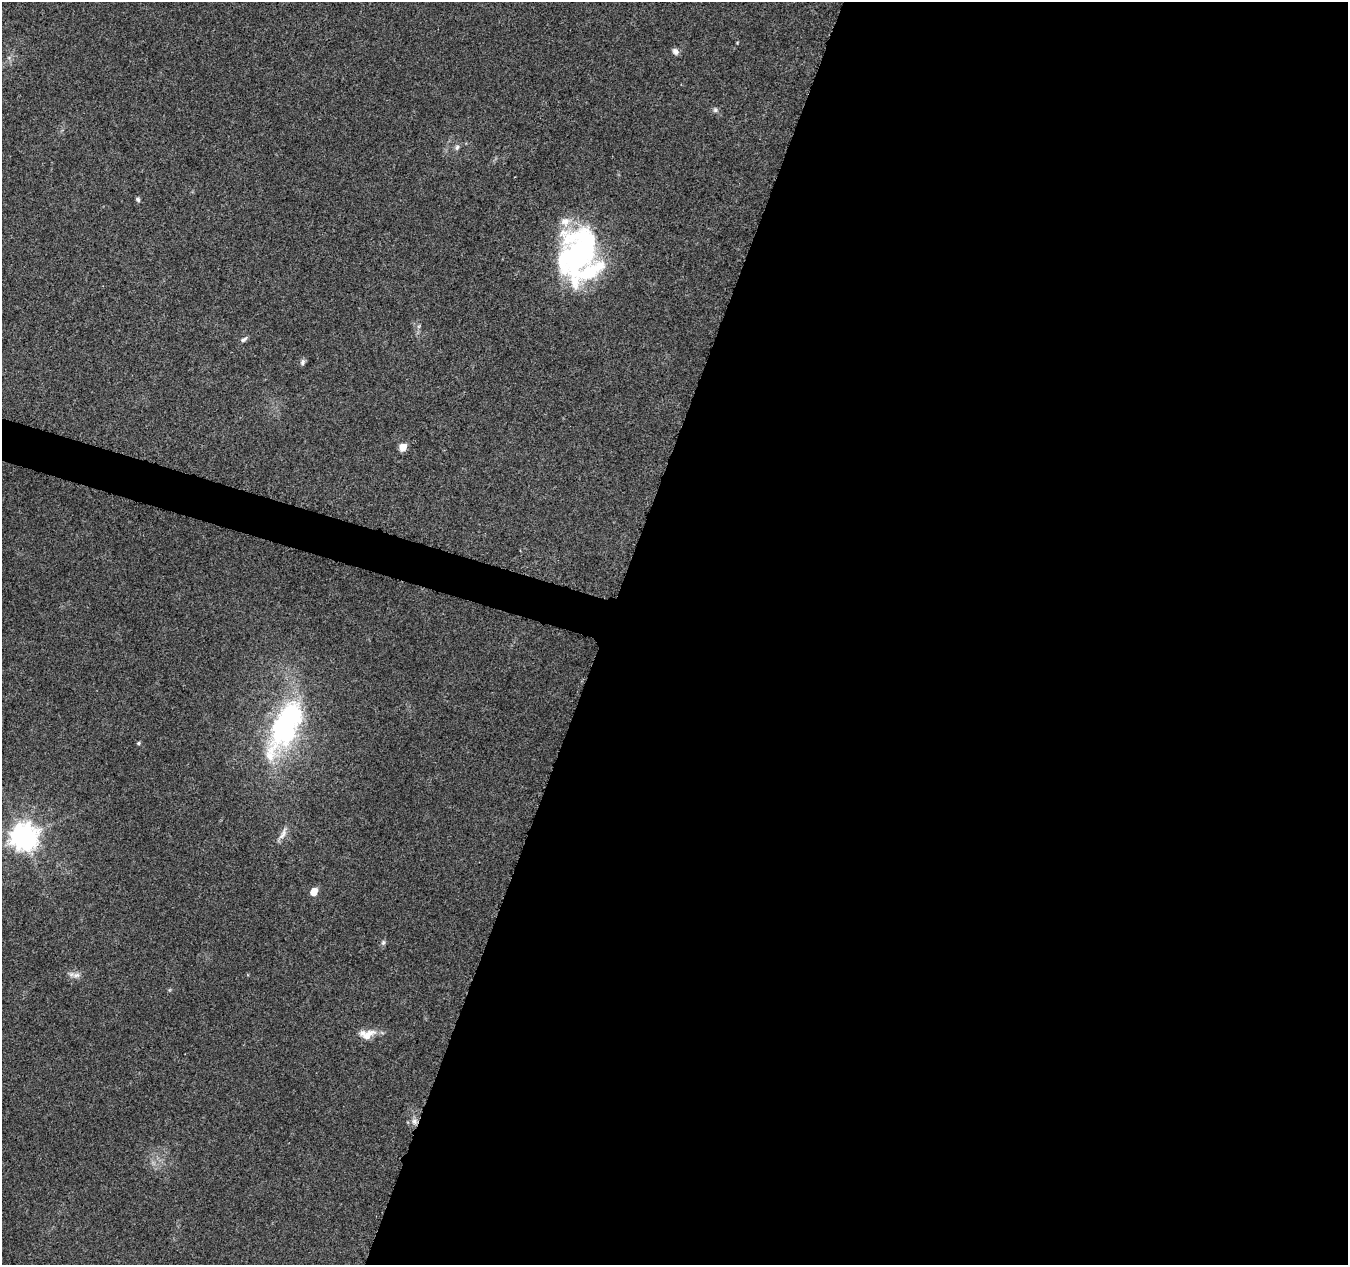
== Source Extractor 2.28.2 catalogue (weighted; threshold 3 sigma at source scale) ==
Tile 12 of 4 x 4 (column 4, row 3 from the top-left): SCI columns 4056-5401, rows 1551-2813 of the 5411 x 5567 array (HDU 1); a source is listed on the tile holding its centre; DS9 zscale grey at full resolution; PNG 1350 x 1267 px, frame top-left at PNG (2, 2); no overlay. Shown black and unused: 57% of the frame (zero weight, under 3 of 5 exposures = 1% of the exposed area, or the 3 px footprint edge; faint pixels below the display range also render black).
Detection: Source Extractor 2.28.2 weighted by HDU 2 'WHT'; one run over the whole footprint, this tile lists its part. Background 0.103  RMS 0.0053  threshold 0.0238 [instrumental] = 3 sigma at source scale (4.5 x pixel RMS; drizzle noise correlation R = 1.50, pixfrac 1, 0.0396/0.0396 arcsec/px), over >= 5 px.
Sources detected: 21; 1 inside a brighter object's white glare — not listed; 2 inside a brighter listed object's ellipse — not listed separately; the other 18 listed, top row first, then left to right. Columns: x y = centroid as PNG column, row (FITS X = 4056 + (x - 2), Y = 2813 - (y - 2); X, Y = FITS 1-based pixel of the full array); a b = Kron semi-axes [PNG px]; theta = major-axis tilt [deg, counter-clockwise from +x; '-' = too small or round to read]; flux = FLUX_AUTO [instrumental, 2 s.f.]
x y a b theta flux
675 51 9 7 -53 2
715 110 7 5 -89 1.1
457 147 8 6 73 1.3
138 199 5 5 - 1
580 251 63 38 78 100
419 326 6 4 71 0.85
244 339 10 5 32 1.4
303 362 8 6 71 1.4
403 447 5 5 - 10
285 725 68 27 64 100
138 743 5 4 - 0.77
283 834 20 6 64 3.3
23 837 9 8 - 630
314 891 6 5 - 9.5
383 943 7 6 - 1.2
76 975 13 6 5 2.6
367 1034 22 12 6 7.2
414 1121 7 7 - 2.1